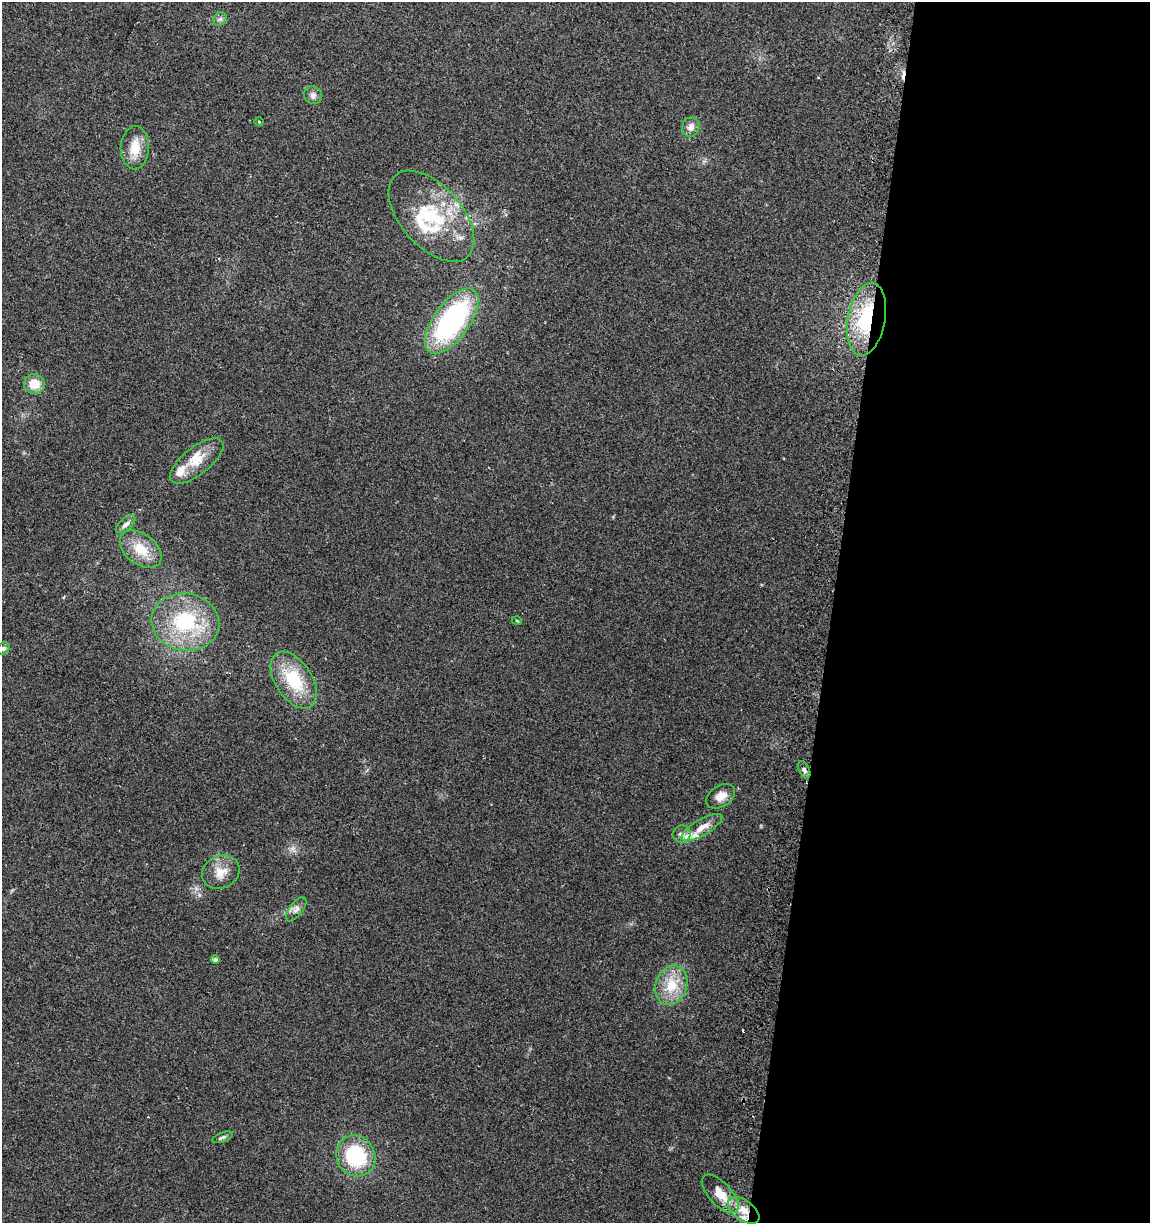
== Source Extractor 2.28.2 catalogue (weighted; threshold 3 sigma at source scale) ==
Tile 12 of 4 x 4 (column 4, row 3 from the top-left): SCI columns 3758-4905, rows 1227-2447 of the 5161 x 4904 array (HDU 1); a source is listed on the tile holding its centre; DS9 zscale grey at full resolution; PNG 1152 x 1225 px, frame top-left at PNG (2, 2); each listed source drawn as its Kron ellipse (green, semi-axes under 4 px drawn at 4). Shown black and unused: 28% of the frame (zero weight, under 2 of 3 exposures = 2% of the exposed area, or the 3 px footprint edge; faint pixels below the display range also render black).
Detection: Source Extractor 2.28.2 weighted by HDU 2 'WHT'; one run over the whole footprint, this tile lists its part. Background 0.11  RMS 0.01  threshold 0.047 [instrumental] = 3 sigma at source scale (4.5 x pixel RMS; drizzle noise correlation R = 1.50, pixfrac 1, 0.0396/0.0396 arcsec/px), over >= 5 px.
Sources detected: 36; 2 cosmic-ray / hot-pixel residue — neither listed nor drawn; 6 inside a brighter listed object's ellipse — not listed separately; the other 28 listed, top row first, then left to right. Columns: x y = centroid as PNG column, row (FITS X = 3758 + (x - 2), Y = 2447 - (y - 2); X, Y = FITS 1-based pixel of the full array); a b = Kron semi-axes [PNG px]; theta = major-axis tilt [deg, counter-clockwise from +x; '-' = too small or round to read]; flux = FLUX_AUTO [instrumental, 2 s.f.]
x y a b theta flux
220 19 7 6 - 2.6
313 95 9 8 - 4.1
259 122 4 3 - 0.82
691 127 10 8 75 6.3
135 148 21 14 88 18
431 216 54 30 -48 77
867 319 37 19 79 77
452 321 38 18 54 170
34 384 10 9 - 16
197 461 32 13 38 22
126 524 12 6 41 4.7
141 549 23 15 -37 25
517 621 5 3 - 0.83
185 622 34 28 -9 79
4 648 6 5 - 2.5
294 680 31 18 -57 49
804 770 9 5 -65 2.8
721 796 16 10 33 9.9
702 827 23 8 30 12
682 834 9 8 - 4.4
221 872 19 16 25 15
296 909 14 6 53 5
215 960 4 4 - 2.9
671 985 20 15 71 26
223 1137 11 4 21 2.4
356 1156 21 19 -59 68
720 1194 24 11 -47 18
744 1210 18 10 -36 17
Overlapping masked pixels (flux is a lower limit): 2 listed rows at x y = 867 319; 744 1210